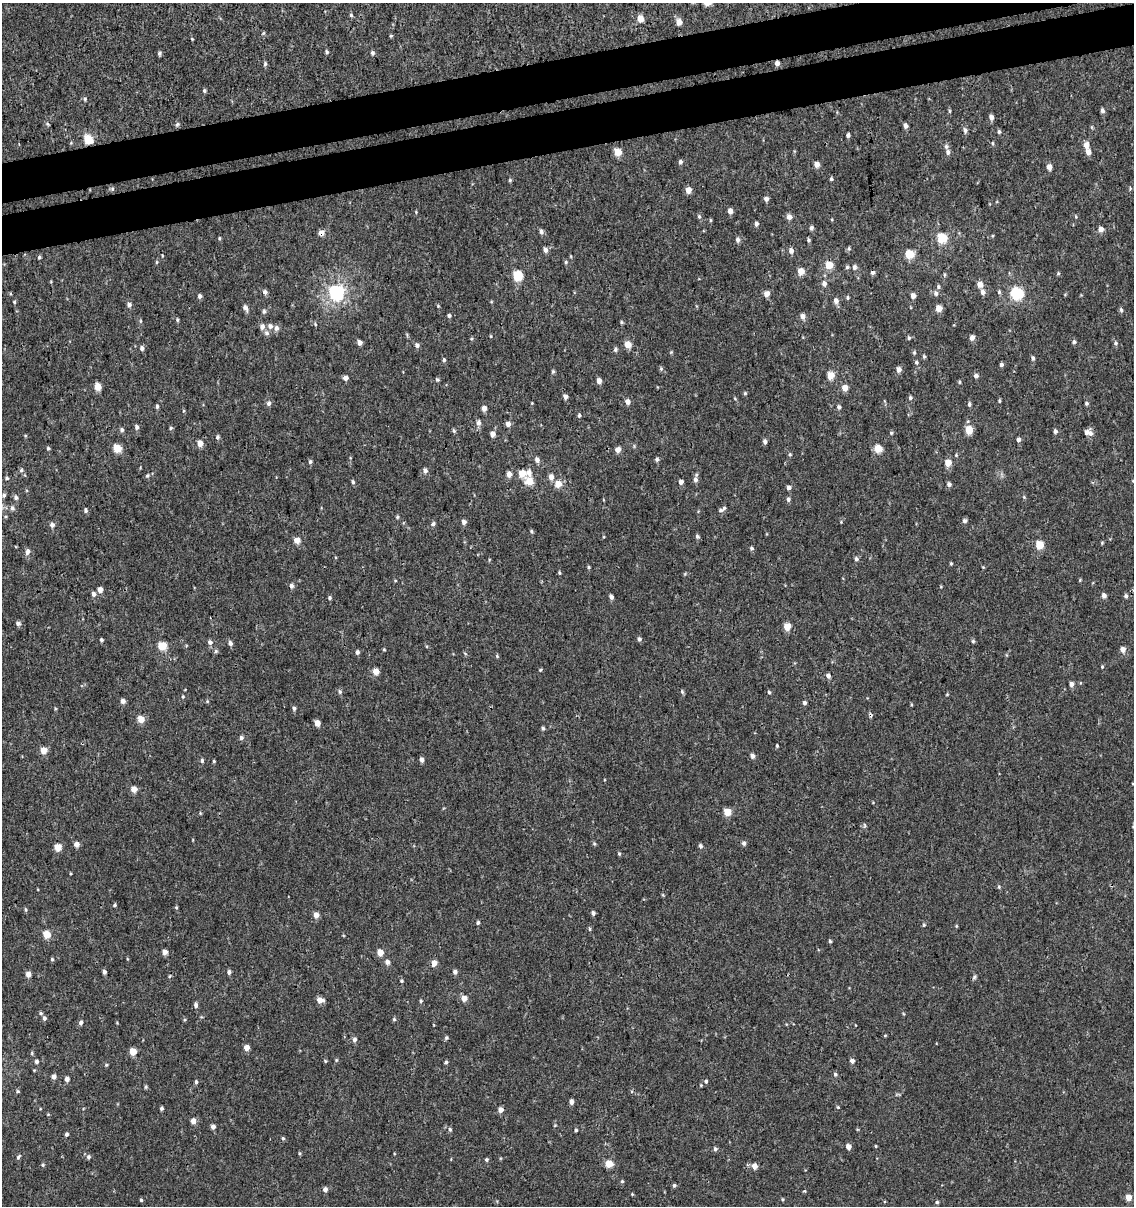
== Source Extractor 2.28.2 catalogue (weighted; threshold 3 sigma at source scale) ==
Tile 10 of 4 x 4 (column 2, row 3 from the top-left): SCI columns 1212-2343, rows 1252-2455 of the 4644 x 4910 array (HDU 1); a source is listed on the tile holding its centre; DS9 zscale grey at full resolution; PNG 1136 x 1208 px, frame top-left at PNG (2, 3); no overlay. Shown black and unused: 6% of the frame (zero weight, under 3 of 4 exposures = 4% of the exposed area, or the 3 px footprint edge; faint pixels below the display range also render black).
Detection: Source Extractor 2.28.2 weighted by HDU 2 'WHT'; one run over the whole footprint, this tile lists its part. Background 5.43e-06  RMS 0.0026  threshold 0.0117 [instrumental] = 3 sigma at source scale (4.5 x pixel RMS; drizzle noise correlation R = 1.50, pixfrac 1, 0.0396/0.0396 arcsec/px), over >= 5 px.
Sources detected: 330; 1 cosmic-ray / hot-pixel residue — not listed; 4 inside a brighter listed object's ellipse — not listed separately; the other 325 listed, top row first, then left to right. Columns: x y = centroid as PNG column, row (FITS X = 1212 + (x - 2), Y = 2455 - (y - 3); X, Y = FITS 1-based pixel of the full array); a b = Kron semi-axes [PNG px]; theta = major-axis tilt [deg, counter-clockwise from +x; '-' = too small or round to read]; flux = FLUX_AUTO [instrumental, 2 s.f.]
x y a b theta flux
351 15 5 5 - 0.39
640 18 5 4 - 3.6
679 22 5 5 - 2.2
391 36 5 4 - 0.26
192 39 4 3 - 0.2
327 52 4 4 - 0.44
159 53 6 4 -79 0.45
373 53 5 5 - 0.49
777 63 5 4 - 1.1
265 64 6 4 75 0.41
204 90 5 4 - 0.39
85 99 5 4 - 0.37
1102 110 5 4 - 0.65
949 111 6 4 -90 0.29
991 117 6 5 - 1
48 124 6 3 -69 0.31
177 124 6 4 46 0.43
906 126 5 4 - 0.91
965 130 7 5 -75 0.74
999 132 5 4 - 0.43
848 135 4 4 - 0.62
88 139 5 5 - 10
993 143 5 3 - 0.27
1086 145 5 5 - 1.9
618 152 5 5 - 5.3
948 152 6 5 - 0.78
1088 152 6 5 - 1.5
680 162 5 5 - 0.59
817 164 5 4 - 2
1049 167 5 5 - 1.4
831 179 5 4 - 0.37
510 180 5 4 - 0.31
112 189 5 3 - 0.3
688 190 5 4 - 2.7
766 199 5 5 - 0.76
730 211 5 4 - 1.6
699 216 6 5 - 0.44
789 217 6 5 - 1.4
710 220 5 3 - 0.27
756 224 5 4 - 0.66
811 228 6 5 - 0.68
1101 229 5 5 - 1.5
541 232 7 5 -73 0.69
321 233 6 5 - 1.8
219 238 5 3 - 0.27
942 238 5 5 - 15
738 240 6 5 - 0.78
809 240 5 4 - 0.41
849 248 6 5 - 0.39
545 250 5 5 - 1
791 251 6 5 - 1.1
910 254 5 5 - 9
39 257 5 4 - 0.34
157 262 5 4 - 0.26
566 262 5 4 - 0.34
829 265 5 5 - 5.7
847 267 5 5 - 0.38
854 267 6 5 - 0.8
801 271 5 5 - 3.7
872 272 5 5 - 0.64
1058 273 5 4 - 0.31
517 275 6 5 - 12
944 275 6 4 89 0.33
824 283 6 5 - 1.1
980 284 5 5 - 2.1
938 287 6 5 - 0.45
265 292 6 5 - 0.79
336 292 6 6 - 66
983 292 6 5 - 0.97
999 292 6 5 - 0.39
936 293 7 6 - 0.68
1017 293 6 6 - 29
766 294 5 5 - 2.1
199 296 5 4 - 0.66
913 296 5 4 - 1.4
847 297 5 4 - 0.35
836 301 7 6 - 1.2
14 302 4 3 - 0.27
129 305 6 5 - 0.78
438 306 4 4 - 0.23
245 308 10 5 -62 0.84
939 308 5 4 - 3.5
1121 310 6 4 -74 0.5
264 311 6 5 - 0.51
449 315 4 4 - 0.5
802 316 6 5 - 1.2
177 320 5 4 - 0.32
140 321 6 4 90 0.28
622 322 5 4 - 0.34
315 324 5 3 - 0.25
270 326 7 7 - 0.94
262 327 6 6 - 1.2
267 333 7 7 - 0.74
909 338 5 5 - 0.41
972 338 6 5 - 1.1
359 342 5 4 - 1.1
1074 342 6 4 -78 0.48
1115 343 5 5 - 0.43
417 345 6 5 - 0.71
628 345 5 5 - 3.3
142 348 6 5 - 0.68
615 349 6 5 - 0.49
671 352 4 4 - 0.25
914 353 5 4 - 0.34
924 356 5 4 - 0.38
1033 358 6 4 -80 0.48
444 360 4 4 - 0.44
916 362 6 5 - 0.42
1001 364 5 5 - 0.52
661 369 6 5 - 0.39
898 370 5 4 - 1.5
553 372 5 4 - 0.36
830 375 5 5 - 5
976 376 5 5 - 0.78
345 378 5 4 - 1.4
437 379 6 3 -19 0.31
599 381 5 5 - 1.3
959 382 4 4 - 0.29
98 387 5 4 - 3.5
845 388 5 5 - 2.4
745 393 5 5 - 0.33
565 396 5 4 - 0.94
910 398 5 5 - 0.48
999 401 6 3 90 0.32
627 402 6 5 - 1.2
269 403 6 5 - 0.7
532 403 3 3 - 0.18
1086 403 5 5 - 0.37
969 404 6 4 -71 0.49
157 406 5 4 - 0.43
839 407 5 5 - 0.58
484 408 5 4 - 1.3
579 415 5 4 - 0.42
478 423 6 5 - 1.1
508 424 5 5 - 1.3
137 427 6 5 - 0.6
170 428 6 4 88 0.34
122 430 6 5 - 0.52
969 430 5 5 - 5.5
454 431 7 3 -71 0.35
1055 431 5 5 - 0.66
1087 432 7 6 - 1.1
891 433 4 4 - 0.32
492 434 5 5 - 1.3
217 437 5 4 - 0.56
1018 440 5 5 - 0.84
765 441 6 4 -70 0.66
200 443 5 5 - 2.5
48 448 4 4 - 0.38
117 448 5 5 - 6.4
878 449 5 5 - 5.7
618 450 6 6 - 1.3
790 454 5 4 - 0.31
657 459 5 4 - 0.54
537 460 6 5 - 0.93
310 462 6 4 89 0.46
948 463 5 5 - 3.6
21 470 5 4 - 0.41
425 471 6 5 - 0.85
522 473 5 5 - 4.8
529 473 7 6 - 1.4
509 474 6 5 - 1.4
147 476 6 6 - 0.49
551 477 6 5 - 1.4
7 478 5 4 - 0.4
695 480 7 6 - 0.9
529 481 6 5 - 5
353 482 5 4 - 0.42
681 482 4 4 - 0.99
558 484 6 6 - 3.2
949 484 5 4 - 0.79
789 488 4 4 - 1.1
4 495 5 4 - 0.54
16 497 6 5 - 0.65
788 499 6 4 -79 0.56
12 508 7 6 - 0.71
86 510 6 5 - 0.46
721 510 7 6 - 0.56
397 517 5 4 - 0.34
964 521 6 5 - 0.58
464 522 5 5 - 0.98
841 522 4 3 - 0.18
433 524 7 5 39 0.58
52 525 5 5 - 0.98
531 531 5 4 - 0.33
697 536 6 5 - 0.49
297 540 5 5 - 2.4
1102 543 4 4 - 0.25
1039 545 5 5 - 7.8
751 548 5 5 - 0.43
28 551 8 6 64 0.89
856 559 5 5 - 0.6
951 563 4 3 - 0.28
588 567 5 3 - 0.32
559 573 5 3 - 0.29
291 586 5 5 - 0.83
100 590 5 4 - 1.8
93 594 6 5 - 0.76
1104 596 5 5 - 1
1126 596 5 4 - 0.57
611 597 5 4 - 0.83
330 598 5 4 - 0.41
18 623 6 5 - 0.73
787 627 5 5 - 3.4
639 639 5 4 - 0.65
101 640 4 4 - 0.43
973 641 5 5 - 0.38
210 642 6 6 - 0.71
230 643 5 5 - 0.81
162 646 5 5 - 8.2
1123 649 6 5 - 1.4
384 650 5 3 - 0.24
216 651 6 5 - 0.41
357 652 5 4 - 0.66
497 656 5 4 - 0.3
1102 667 4 4 - 0.23
540 670 4 3 - 0.26
376 671 5 5 - 2.4
828 675 5 5 - 0.87
1071 684 5 5 - 1.1
340 692 6 5 - 0.46
682 692 6 4 -69 0.38
769 692 5 4 - 0.35
947 694 5 3 - 0.2
183 697 5 4 - 0.26
123 701 5 4 - 1.1
804 703 5 4 - 0.63
294 708 4 4 - 0.59
141 719 5 5 - 3.7
317 723 5 4 - 2.2
543 728 5 4 - 0.43
241 738 5 5 - 0.6
777 746 4 3 - 0.26
43 750 5 5 - 3.4
752 756 6 5 - 0.8
421 760 5 4 - 0.86
202 761 5 4 - 0.47
214 761 4 4 - 0.26
134 789 4 4 - 2.9
727 812 5 5 - 5.6
864 825 6 3 -71 0.34
744 843 5 4 - 0.71
76 844 5 5 - 1.5
594 844 5 3 - 0.29
700 846 6 5 - 0.54
58 847 5 5 - 4.6
619 854 5 4 - 0.32
999 887 6 3 -73 0.29
115 905 4 4 - 0.39
176 907 4 4 - 0.29
26 910 6 4 -83 0.36
593 913 4 4 - 0.58
316 915 5 5 - 1.9
478 922 5 4 - 0.46
924 925 6 4 89 0.36
590 929 5 3 - 0.31
46 934 5 5 - 5.2
830 941 4 4 - 0.36
165 952 5 5 - 1.4
380 952 5 5 - 2.6
52 959 5 4 - 0.34
387 962 5 5 - 1.1
434 963 5 5 - 1.9
104 972 4 3 - 0.74
229 972 5 4 - 0.65
455 972 5 5 - 0.77
28 974 5 5 - 1.6
974 977 6 5 - 0.45
401 981 4 4 - 0.32
464 998 5 5 - 2.1
320 1000 6 5 - 2.1
421 1001 4 4 - 0.33
196 1005 6 5 - 0.73
41 1013 5 4 - 0.35
44 1018 5 5 - 0.64
394 1019 5 5 - 0.37
81 1023 5 5 - 0.64
885 1035 5 3 - 0.22
446 1038 5 5 - 0.4
354 1039 6 5 - 0.79
247 1048 5 5 - 1.8
133 1052 5 5 - 4.5
336 1060 5 3 - 0.24
36 1061 5 5 - 0.59
325 1061 5 3 - 0.24
852 1061 5 4 - 0.94
446 1062 4 4 - 0.46
106 1065 4 4 - 0.28
835 1074 5 5 - 0.4
54 1076 5 5 - 0.99
67 1079 5 5 - 0.9
706 1081 5 5 - 0.45
196 1082 4 4 - 0.45
146 1087 5 4 - 0.33
17 1091 5 3 - 0.29
571 1102 5 4 - 1
838 1107 4 4 - 0.22
162 1108 4 3 - 0.49
500 1110 5 5 - 1.4
193 1121 5 5 - 1.8
555 1125 4 3 - 0.2
213 1127 5 4 - 0.98
450 1129 6 4 -68 0.41
576 1130 3 3 - 0.34
66 1134 5 4 - 0.58
283 1138 5 4 - 0.37
848 1146 5 5 - 1.6
876 1146 5 3 - 0.2
715 1149 5 5 - 0.51
299 1153 5 3 - 0.26
18 1157 8 4 56 0.41
88 1157 6 5 - 0.55
486 1160 5 5 - 0.39
609 1164 5 5 - 4.5
43 1165 5 4 - 0.34
754 1166 6 5 - 1.4
622 1181 4 4 - 0.34
674 1185 5 4 - 0.45
325 1189 5 5 - 0.96
804 1191 4 3 - 0.34
632 1194 4 4 - 0.22
1128 1197 5 5 - 2.5
783 1199 4 4 - 0.29
141 1200 4 4 - 0.32
937 1202 4 4 - 0.37
Overlapping masked pixels (flux is a lower limit): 3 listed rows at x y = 777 63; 88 139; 321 233